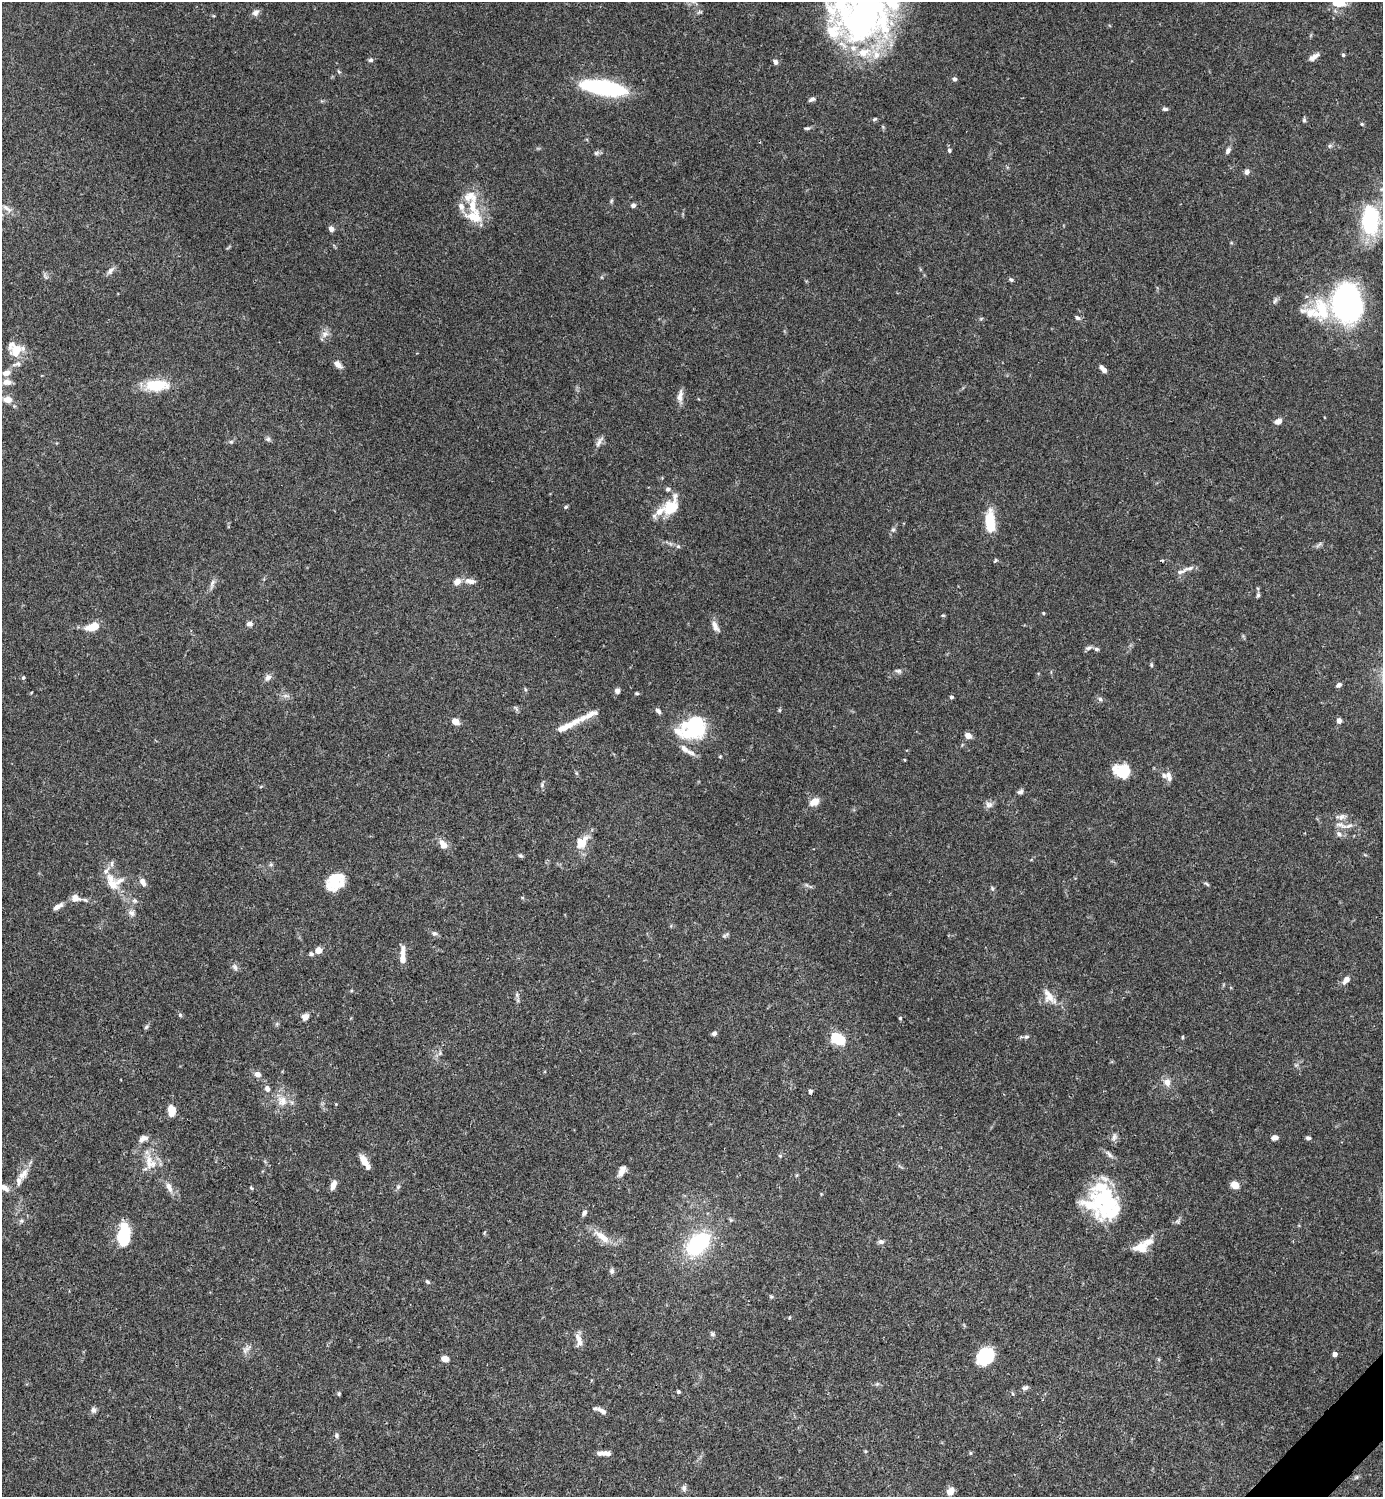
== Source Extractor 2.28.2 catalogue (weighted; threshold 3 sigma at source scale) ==
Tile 6 of 4 x 4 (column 2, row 2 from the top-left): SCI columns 1682-3062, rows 2991-4485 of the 5983 x 5983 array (HDU 1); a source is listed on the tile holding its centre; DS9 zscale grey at full resolution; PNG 1385 x 1499 px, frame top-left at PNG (2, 2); no overlay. Shown black and unused: <1% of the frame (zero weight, under 3 of 4 exposures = <1% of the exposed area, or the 3 px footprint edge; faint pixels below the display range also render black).
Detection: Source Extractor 2.28.2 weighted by HDU 2 'WHT'; one run over the whole footprint, this tile lists its part. Background 0.0659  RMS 0.0032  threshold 0.0144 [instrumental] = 3 sigma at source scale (4.5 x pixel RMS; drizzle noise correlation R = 1.50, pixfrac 1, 0.05/0.05 arcsec/px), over >= 5 px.
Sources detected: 219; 12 inside a brighter object's white glare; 1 cosmic-ray / hot-pixel residue — not listed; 27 inside a brighter listed object's ellipse — not listed separately; the other 179 listed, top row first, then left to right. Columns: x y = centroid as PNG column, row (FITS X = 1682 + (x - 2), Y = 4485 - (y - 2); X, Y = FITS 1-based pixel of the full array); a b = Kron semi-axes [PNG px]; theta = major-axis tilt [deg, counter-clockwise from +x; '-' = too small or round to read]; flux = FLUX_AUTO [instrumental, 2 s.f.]
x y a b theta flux
1339 4 19 8 -2 3.2
255 12 9 7 45 1.4
863 15 85 31 -19 61
843 45 18 6 -40 3.1
864 52 23 14 12 8.5
1343 55 5 4 - 0.45
1314 57 14 5 33 1.8
371 60 6 5 - 0.66
775 62 7 5 -52 0.92
339 72 6 4 -57 0.45
955 79 5 5 - 0.72
604 87 33 10 -10 58
812 99 8 5 29 0.93
1165 109 7 4 -5 0.71
874 119 7 4 27 0.48
1304 120 6 5 - 0.53
1362 124 5 4 - 0.4
807 128 8 4 11 0.57
1330 146 6 5 - 0.62
949 150 6 5 - 0.6
1228 151 9 5 61 1
596 153 8 6 16 0.75
1247 172 6 5 - 1.2
470 197 21 15 2 5.3
611 201 6 4 71 0.45
633 205 5 5 - 0.98
7 208 17 7 -34 2
473 216 22 16 -12 7.4
1370 222 32 20 -72 24
331 229 6 5 - 1.6
110 270 12 7 46 1.4
46 277 7 4 -70 0.62
1011 280 7 4 -36 0.55
1275 301 10 5 65 0.78
1346 303 35 24 79 83
1321 310 32 29 -49 16
1077 318 7 5 -36 0.74
325 334 12 8 36 1.7
16 351 18 14 60 5.6
338 364 11 6 -46 2
1103 369 9 5 -46 1.7
6 373 10 7 15 2.2
7 382 11 7 2 2.4
154 385 29 14 -4 9.8
680 396 18 7 81 2.1
8 400 8 6 -11 4.2
1278 421 8 6 21 1.9
268 439 7 5 45 0.65
231 442 6 4 0 0.5
599 442 18 6 59 1.5
566 507 5 4 - 0.49
669 508 32 14 66 7.8
990 521 24 10 -88 9.3
893 530 6 5 - 0.6
1319 544 12 3 42 0.59
678 546 5 5 - 0.56
996 560 5 4 - 0.41
1180 572 20 5 24 1.5
470 581 15 7 -10 2
457 582 8 7 - 2.4
212 583 14 5 75 1.2
1258 595 7 4 79 0.6
1043 613 4 4 - 0.37
943 615 5 3 - 0.31
249 624 6 6 - 1.4
93 627 15 8 14 5.2
715 627 17 7 -62 1.9
1088 648 10 5 14 0.83
1151 665 6 4 -82 0.45
898 671 9 5 -7 0.8
23 678 5 4 - 0.49
268 678 9 7 45 1.5
1339 685 6 4 34 0.99
525 689 6 3 -71 0.38
617 691 7 6 - 1.1
637 693 5 4 - 0.42
286 696 11 4 -9 0.98
951 697 4 4 - 0.77
1100 699 6 6 - 0.66
658 711 8 5 -46 0.94
1339 720 6 5 - 1.3
455 721 6 5 - 2.9
567 726 38 7 27 5.6
693 729 35 21 15 21
968 736 7 6 - 2.4
691 753 16 6 -25 1.7
720 756 4 4 - 0.33
1124 771 15 14 - 7.9
576 773 6 4 -71 0.39
1164 775 12 8 -31 1.4
542 785 7 5 72 0.68
1020 792 8 5 17 0.86
814 802 11 8 33 3.1
989 805 10 8 -9 1.4
1342 817 11 7 26 1.5
1341 825 19 7 -20 2.5
1339 834 8 6 -45 1.2
582 842 18 11 53 5.5
443 844 12 8 -59 2.8
520 856 7 5 -38 0.54
112 863 8 5 85 0.88
271 865 6 4 0 0.52
335 881 19 14 46 11
143 882 11 6 -58 1.6
112 884 17 14 -38 4.5
1207 884 8 4 -35 0.48
992 888 6 4 -49 0.47
522 897 5 4 - 0.33
75 898 12 10 -16 2.5
134 901 7 5 -19 0.81
58 906 13 5 31 1.8
131 913 9 8 - 1.4
434 933 8 6 -22 0.86
724 936 5 5 - 0.43
318 950 5 4 - 5.3
311 954 6 5 - 0.63
403 956 23 6 89 3.1
235 967 10 6 -66 0.99
1346 980 9 6 50 2
517 995 7 4 -72 0.65
1049 997 25 12 -53 4.4
180 1015 6 5 - 0.46
305 1017 8 7 - 1.7
900 1018 4 4 - 0.42
146 1027 7 5 48 0.58
714 1033 6 5 - 0.96
1026 1037 7 4 7 0.59
1182 1037 5 3 - 0.32
838 1039 17 11 -29 8.6
440 1053 6 5 - 0.65
257 1074 7 6 - 1.6
1167 1082 10 9 - 2.3
267 1088 9 7 -68 1.3
810 1091 5 5 - 0.64
282 1101 16 13 -63 4.3
171 1111 9 6 89 6
1114 1137 10 7 72 1.2
1275 1137 7 5 6 1.6
143 1138 12 7 27 1.7
1308 1138 5 5 - 0.76
1109 1154 13 5 -48 1.1
780 1156 5 5 - 0.44
149 1162 23 9 -85 4.4
365 1162 15 5 -59 3.4
622 1171 14 7 64 2.3
23 1174 20 9 50 3.3
333 1185 10 6 70 2.2
1235 1185 6 6 - 4.6
169 1187 14 7 -62 2.3
398 1187 5 5 - 0.53
4 1188 12 6 -37 1.7
251 1188 5 3 - 0.32
1104 1201 43 29 3 27
584 1213 7 5 64 1
21 1221 6 6 - 0.7
602 1237 25 9 -36 4.6
122 1238 20 10 -69 9.9
881 1242 8 6 11 0.96
698 1244 24 15 42 30
1141 1247 17 13 14 4.8
612 1271 7 6 - 0.82
427 1282 7 5 -40 0.53
771 1297 5 4 - 0.46
712 1334 7 5 -15 0.69
579 1340 18 7 -75 2.5
246 1349 15 6 38 1.5
1335 1354 4 4 - 1.4
985 1356 18 14 44 15
445 1359 7 5 -20 2.5
1025 1388 9 6 18 0.92
678 1392 4 4 - 0.47
339 1394 5 5 - 0.5
93 1410 8 7 - 0.98
602 1411 15 5 -32 1.6
336 1435 7 5 -82 0.69
865 1451 5 4 - 0.33
600 1453 8 6 -3 1.3
684 1488 9 7 -82 1
950 1491 8 7 - 2.7
Isophote crosses this tile's border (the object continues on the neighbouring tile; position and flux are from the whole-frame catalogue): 4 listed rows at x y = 1339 4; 7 382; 8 400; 4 1188